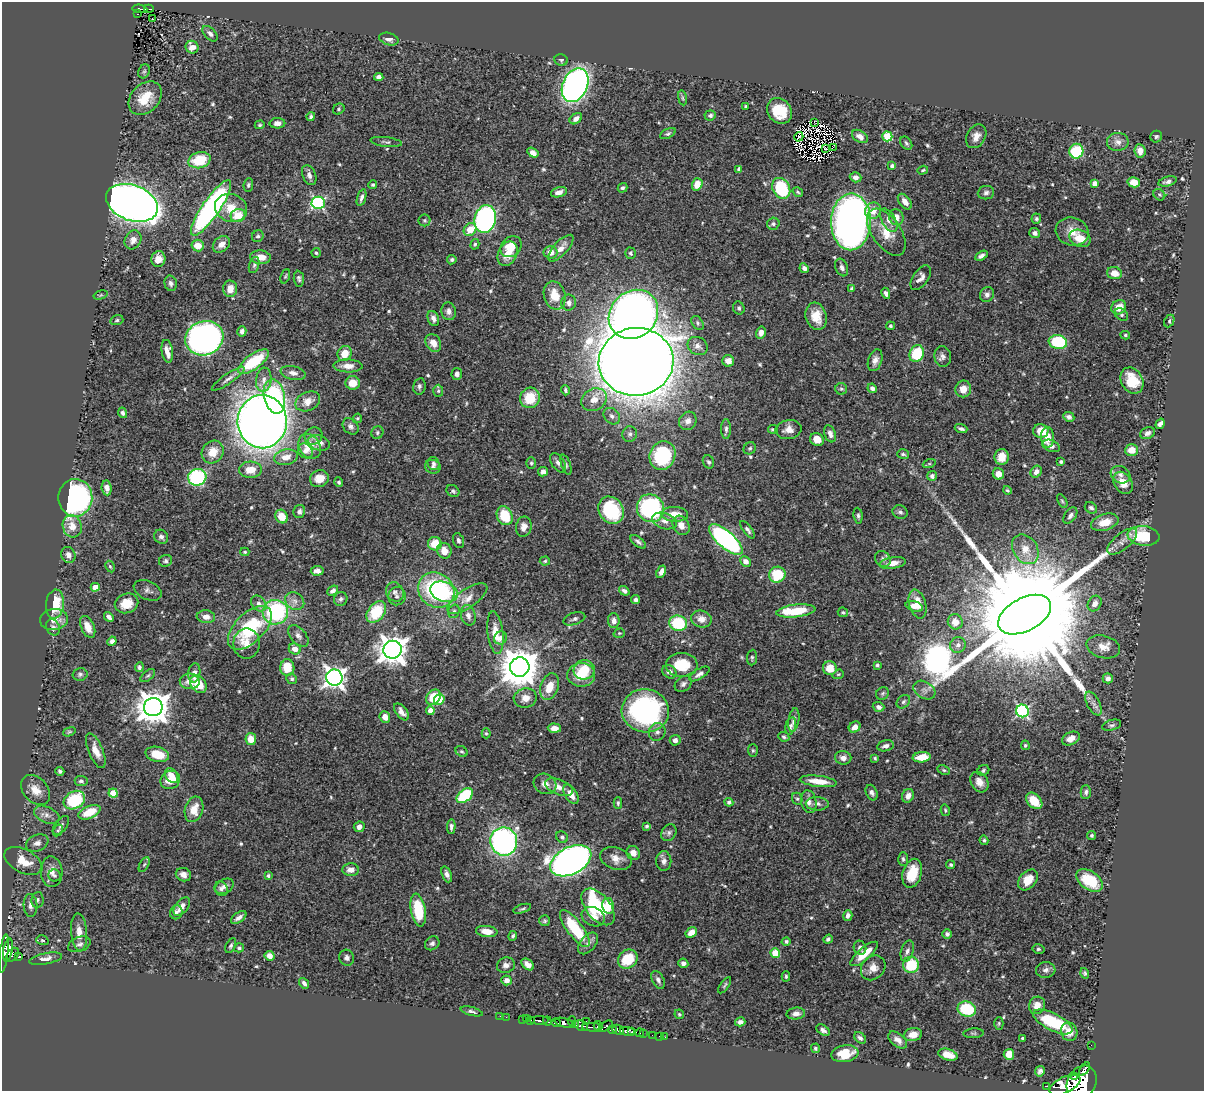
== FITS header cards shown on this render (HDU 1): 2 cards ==
NAXIS1  =                 1202
NAXIS2  =                 1089

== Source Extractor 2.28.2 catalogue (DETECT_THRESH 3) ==
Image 1202 x 1089 px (HDU 1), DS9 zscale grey, 1 PNG px = 1 image px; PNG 1206 x 1093 px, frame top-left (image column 1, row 1089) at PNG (2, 2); each listed source drawn as its Kron ellipse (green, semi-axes under 4 px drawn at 4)
Background 0.737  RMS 0.019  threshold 0.0572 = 3 sigma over >= 5 px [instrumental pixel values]
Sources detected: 589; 6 with non-positive FLUX_AUTO (blend fragments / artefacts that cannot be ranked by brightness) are neither listed nor drawn; of the other 583, the 500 brightest by FLUX_AUTO listed and drawn (83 fainter detections omitted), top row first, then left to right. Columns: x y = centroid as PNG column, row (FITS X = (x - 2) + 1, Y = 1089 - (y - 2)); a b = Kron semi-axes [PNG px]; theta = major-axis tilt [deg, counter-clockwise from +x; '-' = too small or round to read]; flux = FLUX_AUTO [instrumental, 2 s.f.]
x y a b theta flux
140 9 7 4 -4 49
149 9 5 2 - 7.3
137 14 3 2 - 6.9
152 19 3 2 - 2.6
210 34 9 5 -46 4.5
389 39 10 6 -16 5.9
192 47 6 6 - 10
561 60 7 6 - 2.7
144 71 7 5 67 2.6
379 77 4 4 - 5.2
575 85 18 12 66 550
145 98 19 14 45 31
682 98 8 4 -81 1.8
746 106 4 3 - 2
339 109 6 5 - 2.2
779 111 13 11 -49 35
710 115 6 5 - 3
311 117 4 3 - 2.9
576 119 7 4 39 6
814 122 2 2 - 320
277 123 8 5 0 6.8
260 125 5 4 - 1.8
668 134 8 4 26 2.7
860 136 9 5 -33 7
887 136 5 5 - 71
976 136 12 9 61 10
799 137 5 2 - 2.5
1156 137 6 5 - 2.4
386 142 16 4 -6 3.6
1118 142 11 9 6 7.7
906 143 7 5 -53 2.6
833 147 3 2 - 2
826 149 3 2 - 1.8
1076 151 7 7 - 71
1140 151 7 5 -83 9.7
533 153 6 4 -33 6.6
199 160 11 8 15 44
892 166 4 3 - 4.6
739 169 4 4 - 3.6
923 170 5 4 - 1.9
309 175 10 6 -67 6.1
856 177 6 5 - 6
1134 182 6 5 - 15
1168 182 9 4 15 4.3
1095 183 4 4 - 9
697 184 6 5 - 19
248 185 7 4 82 2.3
373 185 4 4 - 2.9
623 188 5 4 - 2.8
781 188 11 8 -60 84
559 192 8 5 16 7.4
798 192 5 3 - 1.9
986 193 8 6 7 4.1
1159 195 6 5 - 2.3
361 198 8 4 73 4.2
905 202 9 5 -51 8.3
132 203 27 17 -20 1600
318 203 6 6 - 190
211 208 33 9 56 360
231 208 16 13 -22 24
873 211 8 7 - 13
238 215 7 6 - 25
896 217 8 7 - 9.5
485 219 14 10 76 410
1036 219 5 5 - 2.3
424 220 6 6 - 2.8
889 220 13 6 -61 8.2
851 222 28 20 89 980
773 224 6 6 - 3.3
470 229 7 5 44 21
1072 231 17 14 -15 19
886 232 27 14 -55 30
1035 233 5 5 - 5.1
258 236 6 5 - 2.8
1080 238 11 8 -24 21
133 240 10 8 60 9.4
221 244 9 7 39 10
475 244 5 4 - 1.9
198 245 6 5 - 17
511 247 11 9 43 26
561 248 17 7 47 13
550 252 7 6 - 12
316 253 5 4 - 2.1
630 253 6 5 - 2.6
508 254 12 9 64 20
981 256 7 4 30 4.4
260 257 10 6 -4 15
158 259 8 7 - 11
452 260 5 4 - 2.6
254 265 8 5 74 3
842 267 9 6 -69 4.6
804 268 5 4 - 4.8
1114 273 7 6 - 15
285 276 7 4 69 1.8
921 278 14 7 54 7.2
299 279 8 5 -83 3.5
171 283 8 6 -76 4.1
852 288 4 3 - 3.2
230 289 8 7 - 13
886 293 6 4 -64 3.7
987 294 8 6 62 4.7
101 295 7 4 16 1.8
555 296 14 10 -75 24
569 303 8 7 - 4.9
1119 307 8 6 37 17
739 308 7 5 -64 3.2
449 311 9 7 -79 5.5
633 314 26 23 44 1200
1121 315 7 5 -40 2.6
816 316 14 10 -72 22
433 318 8 5 -70 5.2
117 320 6 5 - 2.2
1169 321 7 4 63 2.5
697 323 8 5 -55 2.9
890 326 4 4 - 2.3
242 331 5 4 - 4.7
761 333 6 5 - 7.1
1125 335 5 4 - 1.8
204 338 19 17 21 540
1058 342 9 7 -8 79
433 343 9 7 -57 11
698 346 10 8 -32 6.4
167 351 11 5 -81 9.4
345 354 8 7 - 18
917 354 8 7 - 59
943 356 10 8 -79 5.6
875 360 11 7 72 7.4
728 361 6 5 - 9.8
253 362 18 7 36 66
636 362 37 34 6 4700
348 366 14 6 -1 11
293 373 12 7 -12 7.1
457 374 6 5 - 4.5
228 379 19 5 35 6.7
264 380 12 7 84 8.2
1132 381 14 10 -59 36
353 383 7 6 - 19
419 386 8 6 79 4.1
872 388 5 4 - 5
841 389 6 6 - 2.4
963 389 8 8 - 13
565 390 5 3 - 2.2
438 391 6 5 - 2.4
274 396 17 10 -78 110
530 398 10 10 - 37
594 400 13 10 29 16
308 401 13 9 25 13
123 413 5 4 - 3.1
612 416 9 7 -45 5.7
1069 417 6 5 - 4.3
357 418 5 4 - 1.8
688 421 9 8 - 7.9
262 422 26 24 -89 1900
1160 424 5 4 - 5
351 426 9 7 -44 4.8
726 429 10 5 -90 3.7
773 429 5 4 - 2.3
961 429 6 3 -19 3.5
788 430 13 9 11 11
1041 431 8 7 - 21
377 433 6 6 - 2.6
1147 433 7 6 - 4.4
630 434 8 7 - 3.9
830 434 9 5 -70 5.9
313 436 9 8 - 6
1048 437 10 6 -89 17
817 439 7 6 - 14
319 443 11 7 -15 8.6
310 446 13 10 -55 23
1051 446 9 5 -22 6.1
750 448 6 5 - 2.4
1131 450 6 6 - 16
305 451 8 7 - 6.1
213 452 12 10 53 18
903 454 6 4 -15 2.6
662 455 14 12 65 120
286 457 12 7 10 14
1002 457 8 7 - 18
708 462 7 5 -67 3.1
1061 462 3 3 - 2.7
531 463 5 5 - 2.3
558 463 11 6 -56 6
434 464 7 6 - 3.1
929 464 7 4 18 1.9
566 465 10 4 -71 3.2
433 467 8 6 -17 3.9
250 470 11 8 2 18
543 472 5 4 - 5.7
1036 472 6 5 - 6.1
998 474 6 5 - 12
1120 475 10 8 -28 6.4
932 476 5 5 - 4.3
197 477 9 8 - 160
319 479 9 8 - 16
339 482 5 4 - 2.6
1123 483 12 8 -56 15
107 488 7 5 -83 6.9
1007 490 4 3 - 1.9
453 491 7 5 -37 3
75 498 19 17 89 320
1062 501 7 4 -60 1.9
650 508 14 13 - 200
1091 508 6 5 - 3.4
611 510 14 12 -54 85
299 511 6 5 - 3.9
900 512 8 6 -24 4.5
675 514 13 7 -3 18
505 516 10 7 -66 46
858 516 8 4 -84 2.9
1070 516 9 5 54 5.3
282 517 7 6 - 21
665 521 13 8 -16 8.6
1105 522 14 8 16 21
681 525 10 8 -60 10
72 526 11 9 -74 18
524 527 10 8 79 8.6
747 530 10 4 -54 3.8
1143 536 16 9 -7 63
161 537 7 6 - 4.6
726 539 21 8 -41 330
458 541 8 5 -71 3.7
1122 541 18 8 39 10
638 542 9 4 -37 3.8
435 544 7 6 - 29
1025 549 16 12 -56 20
444 551 8 7 - 14
245 552 4 3 - 1.8
68 555 8 7 - 7
883 559 8 7 - 3.8
166 561 7 6 - 3
545 561 5 4 - 2.1
745 561 5 5 - 8.1
893 563 13 5 9 12
110 566 6 4 -62 1.8
317 571 6 5 - 5.8
661 572 6 4 65 6
777 575 8 8 - 53
95 587 4 4 - 17
148 590 15 9 -26 5.8
436 590 19 16 -39 160
333 591 6 4 41 4.5
624 591 6 4 -36 4.4
395 592 10 8 -60 6.6
444 592 14 9 -19 49
397 596 9 8 - 5.2
467 598 23 9 34 16
341 599 7 6 - 3.6
636 600 4 4 - 4.3
295 601 10 8 -35 6.9
126 603 12 9 20 22
259 603 9 6 -47 5.8
55 604 14 9 84 41
918 604 15 8 -73 16
1095 604 8 6 58 7.9
914 606 9 5 -18 8.1
454 611 7 5 74 3.3
796 611 20 6 6 51
275 612 13 12 - 140
376 612 12 8 52 56
843 612 5 4 - 1.9
468 615 10 7 -76 6.8
1025 615 28 16 28 84000
109 617 5 4 - 4.6
206 617 9 6 -6 9.4
54 619 14 10 5 12
574 619 11 6 19 4.2
701 619 10 8 -15 10
614 621 7 6 - 7.5
955 622 7 7 - 14
678 623 9 7 -15 69
53 627 8 6 -63 3.9
88 627 12 6 -66 14
250 628 27 14 45 98
495 633 21 7 -83 19
619 633 6 4 18 1.9
298 636 13 7 -50 6.3
500 638 7 6 - 6.8
112 641 5 4 - 4.4
247 644 15 13 90 14
958 645 8 7 - 5.9
1103 647 17 11 -15 15
295 649 6 5 - 9.9
392 650 9 9 - 1700
752 657 8 5 85 2.4
682 665 16 12 1 37
877 665 3 3 - 2.5
139 667 5 4 - 2.5
520 667 10 9 - 4100
287 668 8 7 - 26
830 668 7 6 - 21
584 670 10 10 - 37
669 672 7 6 - 6.2
194 673 9 6 82 7.4
80 674 7 6 - 3.1
699 674 11 5 32 5.4
838 674 6 4 20 1.9
581 675 14 12 -1 29
148 676 9 4 40 2.7
334 678 8 8 - 780
1108 678 5 5 - 5.7
292 679 5 5 - 2.5
190 681 10 8 -3 13
198 684 10 7 -50 28
683 684 9 7 38 4.7
550 687 14 8 71 22
924 690 12 8 -30 7.1
883 693 7 6 - 2.5
434 697 8 6 53 32
525 698 11 9 12 11
439 699 5 5 - 43
903 702 7 6 - 3.6
1093 704 13 6 -63 6.9
153 707 9 9 - 2300
878 707 6 5 - 5.3
430 711 4 4 - 14
645 711 23 21 -8 240
1022 711 6 6 - 190
401 712 10 5 -52 7.9
385 717 6 5 - 10
794 720 12 5 80 5.2
1112 725 10 5 15 3.2
791 726 9 5 74 3.7
855 727 6 5 - 9.2
554 728 6 4 -3 8.1
69 732 6 4 19 1.8
657 732 9 8 - 5.9
486 733 5 4 - 1.8
784 737 6 4 -25 2.3
1071 738 9 6 26 10
251 739 6 5 - 18
675 740 5 5 - 5.4
1025 745 4 4 - 1.9
886 746 8 5 13 5
753 750 6 5 - 2
96 751 19 7 -67 14
462 751 6 5 - 2.1
157 754 12 7 -13 29
922 757 9 5 7 24
843 758 8 7 - 6.7
875 758 3 3 - 1.8
944 770 6 4 -26 2.2
983 770 6 5 - 2.9
60 771 4 4 - 3
171 775 8 6 -57 9.6
170 780 10 8 32 26
81 781 6 5 - 3.1
818 781 19 5 -7 21
979 782 11 8 -60 10
545 784 11 10 - 10
559 787 15 7 -22 12
36 790 17 12 -48 17
1086 792 7 5 -90 3.1
113 793 4 4 - 33
872 793 8 5 -67 4.6
571 794 11 6 -59 14
465 796 9 6 39 93
908 796 7 5 66 8.3
797 799 6 5 - 2.4
74 800 11 8 30 84
1034 801 9 6 -44 25
729 802 4 4 - 3.9
809 802 11 7 -78 7
618 803 5 3 - 2
817 804 11 7 -2 5.8
194 809 13 9 73 20
945 810 6 4 -76 2
89 812 12 6 23 30
47 815 13 8 -25 8.1
61 825 11 5 52 4.3
451 826 7 4 87 3.8
647 826 4 3 - 2
359 827 5 5 - 7.2
58 830 6 4 60 2.2
669 833 9 7 53 3.6
1092 835 4 4 - 2.4
562 837 6 5 - 3.2
984 840 5 4 - 2.3
504 841 14 13 - 380
37 843 11 8 22 7.8
633 853 7 6 - 8.1
616 858 16 11 -18 12
903 859 7 5 -88 2.7
23 861 20 12 -27 29
571 861 22 13 27 980
664 861 10 7 89 6
144 865 8 4 62 2.2
951 865 4 4 - 2.5
351 870 8 6 -2 9.7
51 872 15 11 -87 13
912 873 15 9 73 33
447 874 8 4 -69 5.2
183 875 8 6 -26 7.5
54 876 6 6 - 2.9
268 876 3 3 - 2.8
1028 880 12 8 48 20
1090 880 15 9 -35 47
224 886 10 7 29 5.9
221 889 7 6 - 4.3
37 900 8 6 82 3.5
30 905 11 7 -87 7.3
182 906 11 6 51 9.4
608 906 8 6 -77 19
598 907 21 12 -51 110
522 909 9 3 18 2.2
418 910 17 7 -80 54
176 912 7 6 - 4.3
848 915 5 4 - 4.9
593 917 12 9 -25 11
239 918 9 5 36 5.9
545 921 5 5 - 2.4
575 929 22 8 -53 65
487 931 11 5 -7 16
79 932 19 8 -86 14
691 932 6 4 34 11
947 934 4 4 - 3.2
513 936 5 4 - 2.4
828 939 5 4 - 2.6
42 940 6 4 -17 2
786 941 4 4 - 3.6
432 943 8 6 40 3.7
588 943 13 7 50 6.6
79 944 12 7 21 5.9
231 945 8 4 64 2.8
239 948 5 4 - 2.2
860 948 7 6 - 4.3
1038 949 6 4 -13 2.3
8 950 11 4 79 330
907 951 11 6 73 5.7
4 953 19 4 83 180
775 953 4 4 - 45
864 954 17 6 41 26
13 955 8 5 54 39
270 956 5 4 - 9.6
19 957 4 3 - 45
347 958 8 7 - 4.5
45 959 17 5 11 8.4
628 959 10 9 - 40
683 963 5 5 - 4.9
528 964 7 5 -41 7.4
506 965 9 7 18 5.4
911 965 8 8 - 54
873 968 13 11 47 12
1046 970 10 8 4 5
1085 973 5 4 - 2.4
786 976 5 4 - 2
507 980 5 5 - 7
658 980 9 5 -62 4.7
304 983 6 4 -51 3.8
725 985 9 4 55 2.3
1037 1005 9 8 - 12
967 1009 9 7 -20 67
472 1011 11 4 -14 3.2
679 1014 5 4 - 1.9
796 1014 9 6 6 7
500 1016 2 2 - 4.3
506 1017 2 2 - 6.1
522 1019 3 2 - 10
526 1019 3 3 - 13
530 1020 3 2 - 8.8
539 1020 9 3 0 300
547 1021 5 3 - 150
572 1021 4 3 - 38
586 1021 3 2 - 16
740 1022 5 4 - 5.6
1053 1022 21 8 -27 72
556 1023 5 3 - 71
564 1023 10 4 -15 400
999 1023 6 4 89 1.9
575 1025 4 3 - 50
581 1026 7 5 -29 130
598 1026 6 4 -78 89
606 1026 7 3 35 71
591 1027 9 3 -1 120
612 1030 4 3 - 120
618 1030 6 4 -26 160
823 1030 7 4 -36 4.5
627 1031 8 4 -3 240
632 1032 3 3 - 75
1069 1032 9 8 - 12
640 1033 4 3 - 14
973 1033 10 5 4 2.6
643 1034 3 3 - 12
652 1035 2 2 - 4
913 1035 9 6 10 10
659 1036 2 2 - 3.9
665 1037 2 2 - 3.7
860 1038 7 5 -41 3.7
1023 1038 3 3 - 2.3
898 1040 11 6 -39 7.7
1091 1045 2 2 - 4
815 1048 4 4 - 2.4
845 1054 14 8 9 25
1009 1054 5 5 - 18
948 1055 10 5 -17 15
1084 1069 7 3 55 240
1040 1071 5 4 - 3.7
1075 1077 3 3 - 200
1082 1082 18 14 60 2700
1065 1085 17 8 25 1100
1046 1086 4 2 - 22
At the frame edge (FLAGS 8, measured only in part): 1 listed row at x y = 1082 1082
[83 fainter detections neither listed nor drawn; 6 non-positive-flux detections neither listed nor drawn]